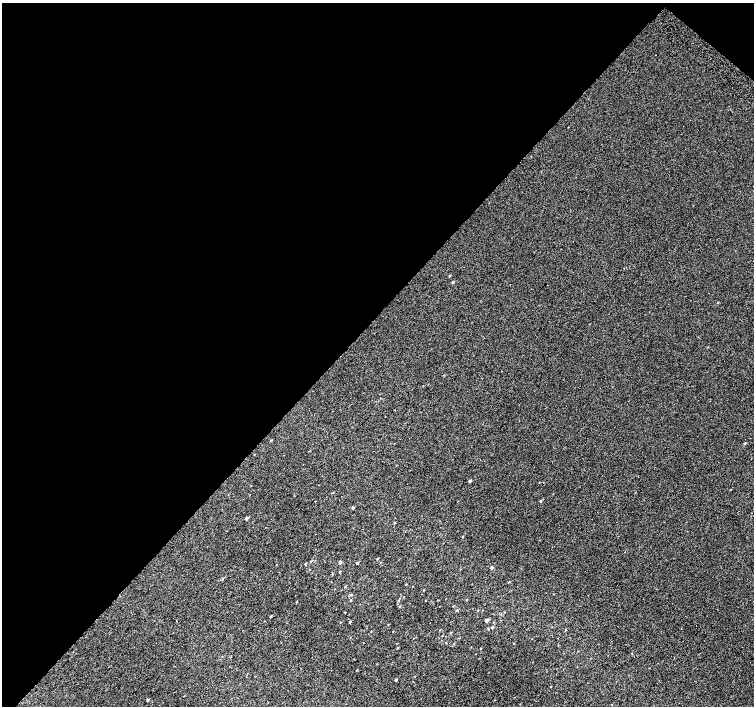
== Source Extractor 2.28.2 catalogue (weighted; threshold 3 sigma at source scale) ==
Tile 2 of 4 x 4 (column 2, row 1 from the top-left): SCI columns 1538-3040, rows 4487-5893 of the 6074 x 6092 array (HDU 1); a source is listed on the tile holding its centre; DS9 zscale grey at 2 x 2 block average (1 PNG px = mean of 2 x 2 image px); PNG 756 x 708 px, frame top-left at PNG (2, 3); no overlay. Shown black and unused: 46% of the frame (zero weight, under 2 of 3 exposures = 2% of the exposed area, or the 3 px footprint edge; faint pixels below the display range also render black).
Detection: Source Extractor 2.28.2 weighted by HDU 2 'WHT'; one run over the whole footprint, this tile lists its part. Background 0.00266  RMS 0.007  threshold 0.0315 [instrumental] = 3 sigma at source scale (4.5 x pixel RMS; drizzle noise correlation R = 1.50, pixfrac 1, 0.0396/0.0396 arcsec/px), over >= 5 px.
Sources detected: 48; all 48 listed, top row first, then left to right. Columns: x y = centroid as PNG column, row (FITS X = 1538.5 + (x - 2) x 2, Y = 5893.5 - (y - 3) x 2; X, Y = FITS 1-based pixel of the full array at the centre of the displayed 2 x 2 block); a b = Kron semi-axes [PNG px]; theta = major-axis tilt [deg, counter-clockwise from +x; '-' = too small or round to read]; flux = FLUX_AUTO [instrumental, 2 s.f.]
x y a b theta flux
449 276 3 2 - 1.2
453 282 2 2 - 3.1
718 302 3 2 - 0.65
708 347 2 2 - 0.62
271 440 2 2 - 1
745 443 2 2 - 1.9
470 481 3 2 - 2.7
315 501 2 2 - 1.7
540 501 2 2 - 1.5
353 508 2 2 - 2.7
246 518 2 2 - 4.6
395 523 2 2 - 0.82
462 537 3 2 - 0.87
377 559 2 2 - 1.3
340 562 2 2 - 4.2
357 563 3 2 - 1.4
276 564 2 2 - 0.58
306 564 3 2 - 1.6
491 567 2 2 - 3.8
340 572 2 2 - 1.4
406 584 3 2 - 0.76
345 586 3 2 - 1.1
424 590 2 2 - 0.74
351 594 3 2 - 1.6
404 597 2 2 - 0.57
400 598 2 2 - 0.59
351 600 3 2 - 1.2
426 600 2 2 - 0.55
296 602 2 2 - 0.9
453 606 2 2 - 1
478 610 2 2 - 0.57
504 612 2 2 - 0.6
271 616 3 2 - 1.4
486 620 3 2 - 5.9
176 621 2 2 - 0.58
340 622 2 2 - 0.76
350 622 2 2 - 2
388 624 3 2 - 0.61
492 627 2 2 - 3
566 630 3 2 - 0.9
451 632 2 2 - 0.56
453 644 3 2 - 0.92
397 648 3 2 - 1.2
481 648 2 2 - 0.72
415 676 2 2 - 0.69
396 680 2 2 - 2.6
551 687 2 2 - 0.54
148 700 3 2 - 1.8
Diffuse or blended objects may show on this block-average render without a row.